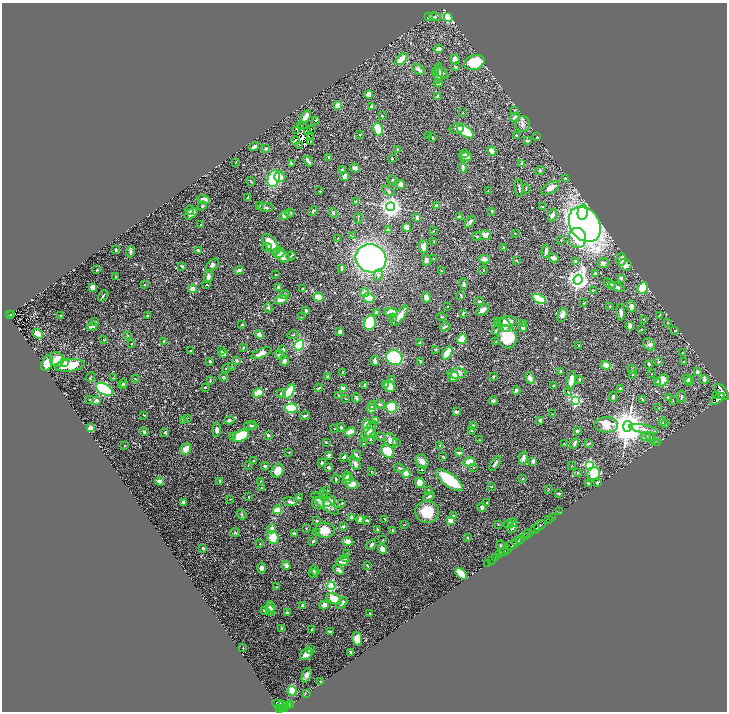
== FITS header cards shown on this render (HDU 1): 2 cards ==
NAXIS1  =                 1449
NAXIS2  =                 1419

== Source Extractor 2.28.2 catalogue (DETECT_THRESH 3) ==
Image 1449 x 1419 px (HDU 1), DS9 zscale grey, zoomed out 1/2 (1 PNG px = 2 x 2 image px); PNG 729 x 714 px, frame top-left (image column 1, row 1418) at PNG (2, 3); each listed source drawn as its Kron ellipse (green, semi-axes under 4 px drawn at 4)
Background 1.27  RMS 0.03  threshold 0.0912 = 3 sigma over >= 5 px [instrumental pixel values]
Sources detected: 601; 38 cannot appear on this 1/2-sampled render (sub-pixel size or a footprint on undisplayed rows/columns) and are neither listed nor drawn; of the other 563, the 500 brightest by FLUX_AUTO listed and drawn (63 fainter detections omitted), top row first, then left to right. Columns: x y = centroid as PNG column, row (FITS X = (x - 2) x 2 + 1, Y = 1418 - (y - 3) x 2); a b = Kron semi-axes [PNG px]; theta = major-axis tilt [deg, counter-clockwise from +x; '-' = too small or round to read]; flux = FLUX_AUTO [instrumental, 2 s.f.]
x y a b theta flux
428 16 3 2 - 31
435 17 6 3 -16 8.5
448 17 4 3 - 310
438 49 5 4 - 17
402 59 7 3 40 130
455 59 4 4 - 33
475 62 10 7 17 190
455 67 3 3 - 9.5
418 69 7 4 -37 16
436 73 3 3 - 16
438 73 10 3 87 25
442 73 8 4 -41 21
438 83 4 3 - 17
369 95 4 3 - 31
438 97 3 3 - 18
338 106 4 3 - 71
372 106 3 3 - 13
515 110 3 3 - 4.3
463 113 3 2 - 2.4
382 116 3 2 - 5
306 117 7 3 59 49
515 117 5 3 - 16
316 120 3 2 - 3.7
523 124 8 7 - 24
301 126 2 1 - 6.4
302 126 2 1 - 5.7
311 129 3 2 - 2.7
378 129 7 4 -79 290
457 129 7 5 11 18
297 131 2 2 - 5
307 131 3 1 - 3
465 131 10 5 -34 160
360 134 2 2 - 4.8
516 135 3 3 - 5.5
429 136 3 2 - 5.1
537 137 3 3 - 5.5
311 138 2 1 - 5.6
433 138 3 3 - 4.7
295 141 4 2 - 13
310 141 3 1 - 3.4
527 141 4 3 - 12
300 146 2 1 - 3.6
254 147 5 2 - 26
265 149 3 2 - 13
397 149 2 2 - 4.4
492 151 5 3 - 26
465 154 3 2 - 4.8
465 156 6 4 -19 24
329 157 3 3 - 9.5
392 159 3 2 - 4.4
308 161 6 2 -53 18
235 162 3 2 - 3.9
291 163 3 2 - 7.5
522 163 4 3 - 12
463 167 5 3 - 16
355 168 5 3 - 22
342 170 3 3 - 21
540 171 5 4 - 8.6
280 177 5 5 - 37
345 177 4 3 - 31
565 178 4 3 - 8.5
274 179 8 6 73 330
392 180 5 1 - 3
251 181 5 2 - 5
401 184 4 4 - 22
519 188 9 2 -83 9.4
550 188 10 5 30 46
526 189 5 2 - 3.1
320 191 2 2 - 2.6
388 191 6 4 -29 10
488 191 2 2 - 2.6
247 198 3 2 - 5.9
204 199 6 3 -14 33
356 201 3 3 - 4.8
259 205 2 2 - 3.6
436 205 2 2 - 17
202 206 5 3 - 7.2
542 206 2 2 - 4
266 207 8 3 -2 9.2
391 207 4 4 - 3900
190 210 5 3 - 5.3
313 211 5 2 - 4.8
492 211 2 2 - 9.3
583 212 7 5 78 210
290 213 5 4 - 9.6
333 213 4 3 - 6.1
191 214 7 4 37 30
284 215 6 4 49 18
552 215 7 4 72 23
459 217 2 2 - 35
358 218 5 1 - 3.8
417 218 4 3 - 20
470 222 7 3 48 17
201 224 3 2 - 6.8
585 224 19 14 -56 3800
407 227 4 4 - 57
388 230 2 2 - 5.6
433 231 2 2 - 2.8
515 234 2 1 - 2.7
485 235 5 5 - 44
353 236 4 2 - 4.3
477 236 4 2 - 5.6
337 238 3 2 - 2.9
577 238 10 9 - 110
561 240 3 2 - 3.2
434 241 3 2 - 2.7
271 244 12 6 -53 110
424 246 6 4 89 34
267 247 4 3 - 6.4
503 247 3 2 - 3.6
116 250 3 2 - 8
198 250 3 2 - 10
546 251 6 2 81 18
130 252 6 3 77 13
278 253 6 5 - 15
283 256 7 5 -36 62
291 256 4 3 - 7
371 258 15 14 - 1600
434 258 3 2 - 5.4
553 258 5 3 - 26
484 259 5 4 - 29
621 259 6 4 86 39
426 260 5 4 - 15
516 260 2 2 - 3.5
576 261 3 2 - 12
603 263 5 4 - 20
212 265 7 4 43 15
625 265 6 5 - 34
182 266 3 2 - 6.2
341 268 4 2 - 7
97 270 2 2 - 4.4
239 270 5 3 - 14
483 270 4 2 - 2.8
441 271 2 2 - 7.8
595 273 3 2 - 8.3
276 275 3 2 - 2.7
378 275 5 4 - 14
116 277 2 2 - 3.2
208 277 6 4 76 19
621 278 3 3 - 14
578 280 5 4 - 4000
145 284 2 2 - 3.9
464 284 5 3 - 13
610 284 7 3 -35 16
207 285 3 2 - 3.6
92 287 4 3 - 30
617 287 8 3 -24 16
279 288 4 3 - 24
303 288 2 2 - 3.6
643 288 6 5 - 120
193 289 4 3 - 59
593 290 3 2 - 4.9
365 293 4 4 - 38
285 295 4 3 - 15
461 295 4 2 - 5.5
103 296 6 2 53 8
318 297 5 4 - 76
426 297 5 3 - 38
369 298 6 4 -37 130
539 299 7 4 -24 140
281 300 7 4 17 43
479 301 5 2 - 6.4
584 303 3 3 - 3.2
447 306 2 2 - 2.9
631 306 6 4 -76 25
268 307 5 3 - 11
610 307 3 2 - 5.2
306 310 2 2 - 17
483 310 7 4 38 31
377 312 2 2 - 31
391 312 7 4 2 47
621 312 8 3 -86 29
463 313 4 2 - 4.9
9 315 2 2 - 130
11 315 3 2 - 100
562 315 7 4 66 30
659 315 4 2 - 3.8
61 316 2 2 - 4.6
147 316 3 2 - 3.3
400 316 12 4 52 42
301 317 2 2 - 3.5
442 317 5 3 - 5.8
393 318 4 2 - 4.5
643 319 3 2 - 3.4
498 321 3 3 - 7.9
507 321 10 5 3 59
95 322 3 2 - 3.9
370 323 7 6 - 180
524 323 4 2 - 3.6
667 323 2 2 - 2.8
242 324 2 2 - 5
505 325 7 5 -60 34
630 326 4 3 - 37
92 327 5 2 - 22
445 327 5 2 - 8.2
523 328 4 3 - 16
641 329 2 2 - 3.8
496 331 4 4 - 7.5
675 331 2 2 - 3.2
340 332 3 3 - 18
38 334 6 4 -36 58
127 335 4 2 - 3.9
259 335 5 3 - 30
293 335 5 3 - 6.2
507 337 11 9 -74 230
462 339 5 4 - 110
104 340 3 2 - 3.6
164 341 3 2 - 5.5
496 342 3 3 - 3.7
420 343 4 3 - 12
132 344 3 2 - 3.7
649 344 7 5 -45 15
299 345 5 4 - 270
579 345 2 2 - 2.8
243 347 2 2 - 5.8
283 349 4 3 - 14
436 349 2 2 - 4.4
221 350 2 2 - 5.4
191 351 3 2 - 7.3
223 353 4 3 - 21
261 353 11 3 24 45
447 353 7 4 57 140
682 353 3 2 - 4.3
280 355 6 4 -38 11
394 358 8 7 - 320
57 360 8 6 -64 100
237 360 4 3 - 8.7
210 361 3 3 - 5.7
284 361 5 4 - 16
375 361 5 3 - 19
421 361 4 2 - 7.5
684 361 4 2 - 3.5
659 362 4 3 - 7.5
47 363 8 5 70 84
64 363 4 3 - 34
649 364 3 2 - 11
70 365 15 6 6 140
606 365 5 4 - 35
231 366 2 2 - 2.6
226 369 2 2 - 7.1
632 369 5 2 - 6.4
560 371 3 3 - 7.7
342 372 3 2 - 3.9
697 372 3 3 - 21
457 373 9 5 2 69
652 374 2 2 - 2.8
633 375 3 2 - 2.8
90 377 5 2 - 4.7
223 377 4 3 - 6.3
327 377 3 2 - 13
453 377 6 4 36 38
493 377 3 3 - 4.3
113 378 2 2 - 3.8
530 378 6 4 -68 32
135 379 2 1 - 3.3
391 379 4 3 - 7.4
579 379 3 2 - 3.5
687 379 5 3 - 17
571 380 9 4 77 44
662 380 7 5 35 62
704 380 4 3 - 31
210 381 3 3 - 4.2
690 381 5 3 - 16
657 382 3 3 - 10
123 384 5 3 - 6.2
386 384 3 3 - 6.3
364 385 3 2 - 5.6
553 385 2 2 - 3.4
123 386 4 2 - 4.4
205 387 2 2 - 5.1
390 387 6 5 - 67
318 388 4 2 - 5.6
620 388 3 2 - 6.3
104 389 9 5 -29 590
343 389 3 2 - 89
516 390 4 3 - 11
289 392 8 4 57 220
722 392 9 5 -50 12000
258 393 5 4 - 73
281 393 4 4 - 11
569 393 3 3 - 6.1
339 395 4 3 - 9
717 395 2 1 - 400
681 396 6 3 84 7.7
613 397 5 3 - 9.1
345 398 4 2 - 3.3
356 398 5 3 - 11
669 398 4 3 - 9.3
90 399 3 2 - 2.4
718 399 8 4 37 6700
97 400 4 2 - 29
575 400 4 4 - 840
643 400 3 2 - 6.3
673 400 2 2 - 2.8
493 401 4 3 - 8.3
380 404 5 3 - 10
372 405 4 3 - 7.8
391 407 5 5 - 170
291 408 6 4 3 340
658 408 3 2 - 2.7
371 409 4 3 - 73
457 412 4 3 - 12
552 414 3 2 - 2.9
144 415 3 2 - 4.2
305 416 5 3 - 11
187 418 3 2 - 2.8
229 420 5 3 - 14
540 420 3 3 - 24
183 421 3 2 - 11
375 421 4 4 - 31
662 422 2 2 - 23
366 424 4 4 - 39
665 424 3 2 - 2.7
253 425 4 3 - 7
473 425 3 2 - 5.9
606 425 12 7 -1 150
250 426 6 3 5 9.2
628 426 5 5 - 14000
90 428 3 3 - 54
341 428 4 2 - 8
334 429 2 2 - 2.4
644 429 14 4 -11 31
217 430 7 3 86 21
369 430 11 4 52 73
144 431 4 3 - 11
471 431 3 2 - 3.8
577 431 3 3 - 11
165 432 4 3 - 5.7
350 432 6 3 25 62
371 433 6 4 38 18
268 435 4 3 - 9.7
241 436 9 5 25 230
233 437 3 3 - 21
380 437 4 3 - 4.9
646 437 5 4 - 13
650 438 6 3 -55 14
370 439 3 3 - 6.5
479 440 2 2 - 3.2
391 441 8 5 -53 40
326 442 3 2 - 4.7
396 442 3 2 - 2.6
655 442 3 2 - 2.7
574 443 5 4 - 13
657 443 2 2 - 6.4
363 444 2 2 - 6.5
564 444 4 2 - 3.6
588 444 4 2 - 9.2
440 445 3 2 - 2.5
124 446 2 2 - 3.4
186 449 6 5 - 51
388 451 7 5 -49 150
289 452 3 2 - 2.6
459 453 4 3 - 17
328 455 3 2 - 15
356 455 5 3 - 8.8
344 457 4 3 - 15
443 457 3 2 - 3.7
523 458 6 3 78 26
253 461 3 2 - 5.5
422 461 7 5 -57 30
533 461 4 3 - 21
469 462 6 4 14 85
322 463 3 2 - 13
355 463 7 5 -57 16
495 464 8 3 54 13
248 465 3 2 - 3.4
589 465 4 3 - 740
265 466 4 3 - 14
572 466 2 2 - 3.3
474 467 3 2 - 3.2
329 468 2 2 - 14
399 468 5 3 - 7.5
421 470 2 2 - 2.5
278 471 7 5 61 63
371 472 3 2 - 2.8
577 472 3 2 - 3.8
406 474 4 4 - 85
594 474 7 6 - 140
347 476 5 3 - 39
336 479 5 2 - 5.6
347 479 6 4 52 62
523 479 3 2 - 2.8
449 480 16 6 -38 190
160 481 4 3 - 31
220 481 3 2 - 3.8
260 481 2 2 - 2.5
597 482 4 3 - 8
420 483 5 4 - 81
352 484 6 5 - 60
588 484 3 2 - 7.6
491 486 2 2 - 2.9
262 488 2 2 - 4
327 490 3 2 - 3.9
548 490 3 2 - 2.6
428 491 4 2 - 5.4
559 493 3 2 - 6.2
323 494 4 2 - 10
429 496 6 3 29 10
249 497 3 2 - 2.9
299 498 4 2 - 4.5
230 499 3 2 - 2.7
330 501 7 4 29 22
184 502 3 3 - 23
290 502 7 3 -12 11
318 503 6 5 - 20
325 503 17 5 -37 53
342 503 3 2 - 3.5
487 503 3 2 - 5.9
482 507 4 4 - 16
277 510 4 3 - 87
427 512 12 11 - 150
560 512 2 1 - 36
242 515 5 3 - 7
454 516 3 3 - 5.8
351 517 3 3 - 12
553 517 2 1 - 37
361 519 3 3 - 44
385 519 2 2 - 3.8
367 520 3 3 - 11
451 520 3 3 - 57
548 520 2 1 - 54
317 521 3 2 - 7.9
513 523 4 4 - 16
498 524 3 2 - 3.4
509 524 4 4 - 14
404 525 3 2 - 2.7
540 525 7 2 33 2400
343 527 2 2 - 32
306 528 3 2 - 2.7
512 528 6 3 58 11
272 529 5 3 - 24
378 529 3 2 - 4.5
535 529 5 2 - 2800
325 530 10 7 -6 75
393 530 3 3 - 8
235 533 5 4 - 8.2
294 533 3 2 - 14
317 533 4 2 - 3.7
528 533 5 3 - 730
525 536 3 2 - 1800
273 537 6 5 - 110
467 537 2 2 - 16
521 539 4 2 - 1000
383 540 2 1 - 3
313 541 4 2 - 7.5
517 541 5 3 - 1000
347 542 5 3 - 49
260 544 2 2 - 5.1
371 545 5 3 - 15
500 545 5 3 - 4.7
511 545 6 3 25 6300
203 548 3 3 - 8.7
382 549 5 4 - 29
507 549 2 2 - 780
504 552 5 2 - 2300
346 554 3 2 - 3.6
499 555 4 1 - 410
495 557 2 2 - 220
346 559 4 3 - 13
492 560 2 1 - 87
343 561 6 3 1 48
488 563 2 1 - 34
286 565 4 3 - 12
367 565 4 2 - 4.5
262 568 5 4 - 17
315 570 5 4 - 8.5
338 570 6 3 -46 27
313 573 5 3 - 5.7
461 574 7 4 -46 120
331 586 4 4 - 440
276 587 3 2 - 2.9
334 599 8 5 -28 120
342 603 7 3 48 23
324 605 5 4 - 31
303 606 3 3 - 23
271 607 5 3 - 35
264 610 3 3 - 5.7
270 610 6 3 -62 23
287 612 3 2 - 6.9
370 613 2 2 - 3.2
281 628 3 3 - 3.8
311 629 3 2 - 3
330 631 4 2 - 9.1
357 639 7 5 -79 56
243 648 2 2 - 4.1
310 650 4 3 - 25
351 652 4 2 - 16
306 654 7 5 35 42
307 675 8 4 67 27
320 682 3 3 - 3.7
292 691 5 4 - 120
306 693 4 2 - 3.7
290 704 3 2 - 550
279 705 7 3 -26 690
282 705 2 1 - 120
286 706 2 2 - 270
288 706 2 2 - 280
280 708 2 2 - 630
282 708 3 2 - 400
284 708 2 2 - 430
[63 fainter detections neither listed nor drawn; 38 sub-pixel or undisplayed-footprint detections neither listed nor drawn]